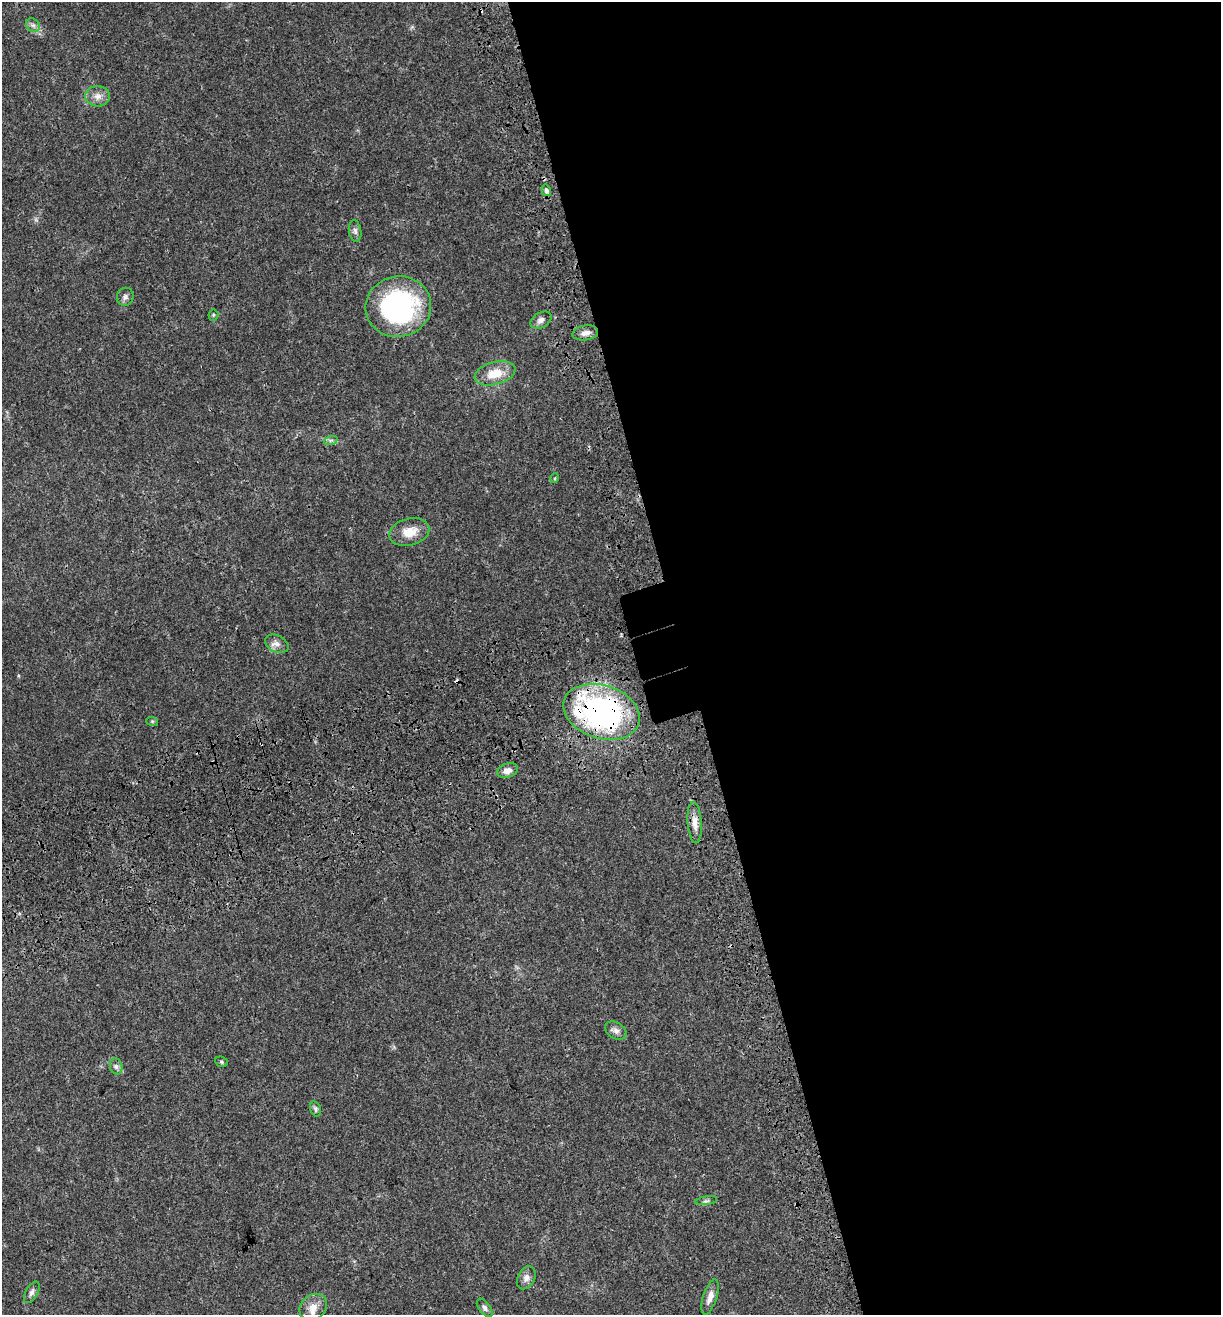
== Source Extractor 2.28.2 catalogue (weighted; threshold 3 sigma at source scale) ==
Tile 8 of 4 x 4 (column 4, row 2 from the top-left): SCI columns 3893-5111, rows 2740-4052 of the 5296 x 5479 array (HDU 1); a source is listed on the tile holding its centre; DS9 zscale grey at full resolution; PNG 1223 x 1317 px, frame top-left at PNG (2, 2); each listed source drawn as its Kron ellipse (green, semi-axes under 4 px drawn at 4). Shown black and unused: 45% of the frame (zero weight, under 3 of 4 exposures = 9% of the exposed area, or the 3 px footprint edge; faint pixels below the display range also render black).
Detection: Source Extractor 2.28.2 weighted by HDU 2 'WHT'; one run over the whole footprint, this tile lists its part. Background 0.0359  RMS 0.0032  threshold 0.0144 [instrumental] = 3 sigma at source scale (4.5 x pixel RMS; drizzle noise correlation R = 1.50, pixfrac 1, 0.0396/0.0396 arcsec/px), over >= 5 px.
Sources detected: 31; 2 cosmic-ray / hot-pixel residue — neither listed nor drawn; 1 inside a brighter listed object's ellipse — not listed separately; the other 28 listed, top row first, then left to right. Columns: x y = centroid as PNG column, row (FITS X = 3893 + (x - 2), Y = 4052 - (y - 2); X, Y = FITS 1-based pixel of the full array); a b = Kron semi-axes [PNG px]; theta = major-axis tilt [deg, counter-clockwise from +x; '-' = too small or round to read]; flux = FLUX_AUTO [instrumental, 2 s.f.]
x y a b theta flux
33 25 7 6 - 0.95
98 96 12 10 -3 2.3
546 190 6 4 -73 1
355 231 11 6 -81 1.1
125 297 9 8 - 1.1
398 307 33 30 13 58
213 315 5 5 - 0.41
541 320 11 7 30 1.5
585 333 13 7 10 1.9
495 373 21 11 15 6.4
331 440 7 4 19 0.65
555 478 5 3 - 0.27
409 532 20 13 14 5.1
277 644 12 8 -26 1.7
602 712 39 26 -18 86
152 721 6 4 -18 0.37
508 771 11 7 17 2.1
695 823 20 7 -86 2.8
616 1031 12 8 -31 1.5
221 1062 6 5 - 0.51
116 1066 8 6 -74 0.93
315 1109 8 5 -72 0.62
706 1201 11 4 9 0.69
526 1278 12 8 61 1.8
32 1292 12 6 61 1.1
710 1297 18 7 72 2.2
313 1307 15 12 40 3.1
485 1308 11 5 -52 0.95
Overlapping masked pixels (flux is a lower limit): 1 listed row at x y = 602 712